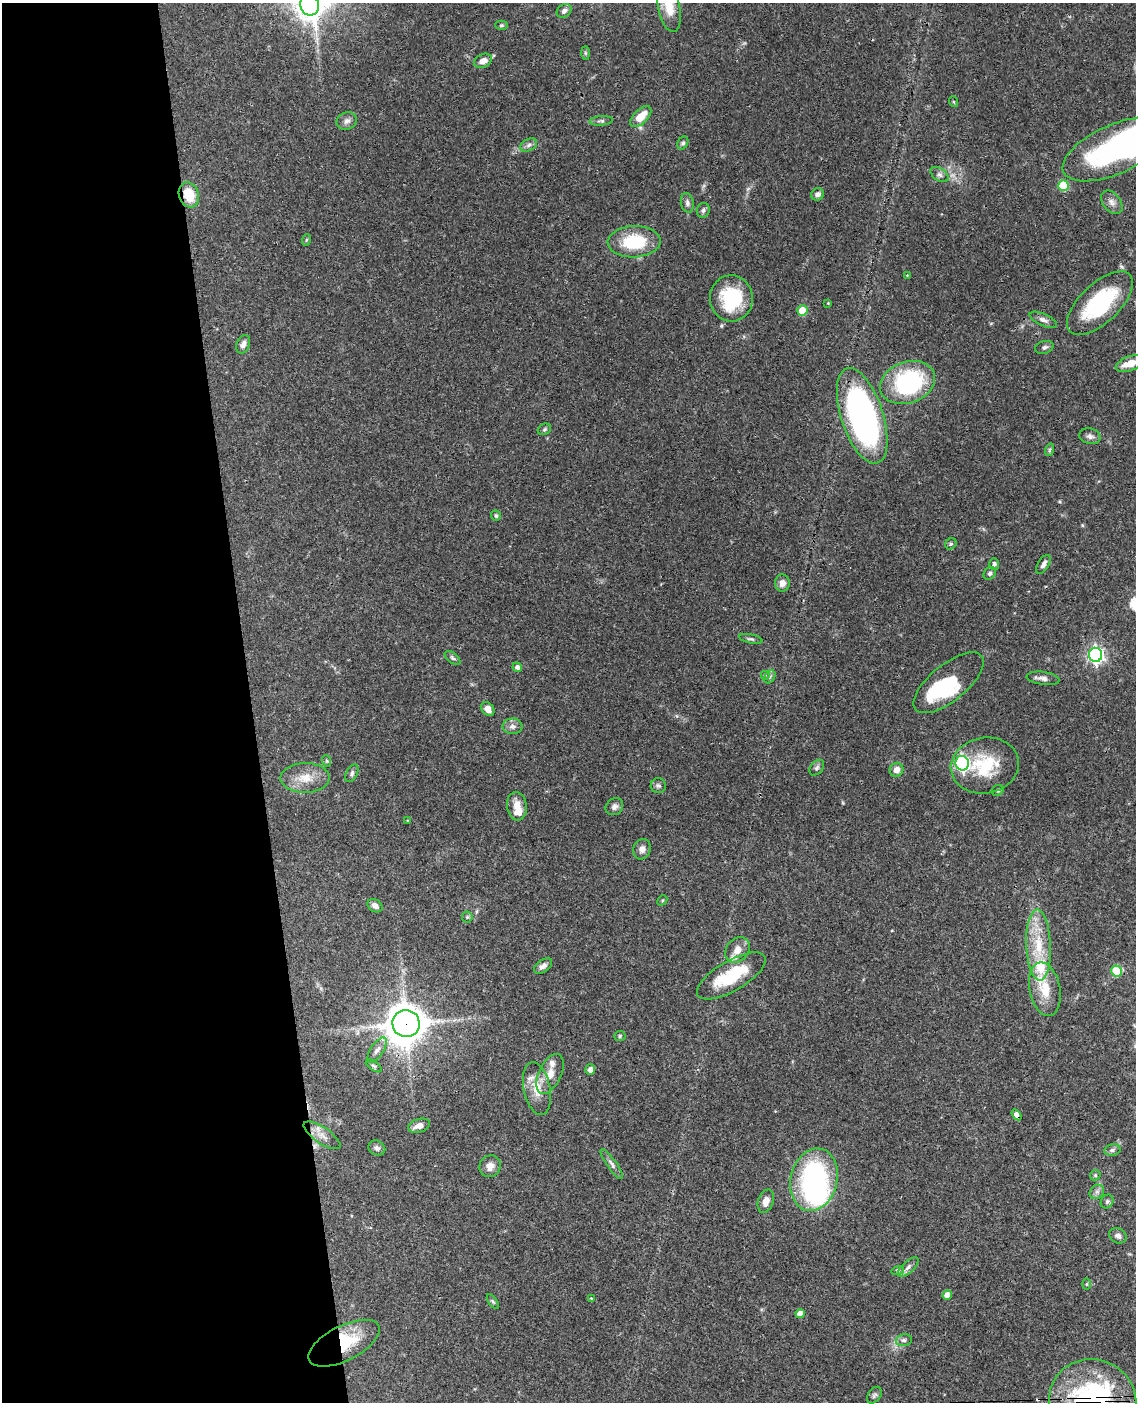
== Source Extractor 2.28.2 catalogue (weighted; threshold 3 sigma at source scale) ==
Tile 5 of 4 x 3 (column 1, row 2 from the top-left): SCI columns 58-1191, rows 1642-3041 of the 4648 x 4580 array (HDU 1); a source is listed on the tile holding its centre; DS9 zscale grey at full resolution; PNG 1138 x 1404 px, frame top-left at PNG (2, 3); each listed source drawn as its Kron ellipse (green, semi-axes under 4 px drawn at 4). Shown black and unused: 22% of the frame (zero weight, under 3 of 4 exposures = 6% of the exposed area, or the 3 px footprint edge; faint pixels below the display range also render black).
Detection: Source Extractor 2.28.2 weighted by HDU 2 'WHT'; one run over the whole footprint, this tile lists its part. Background 0.0901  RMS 0.0036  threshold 0.0161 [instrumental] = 3 sigma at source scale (4.5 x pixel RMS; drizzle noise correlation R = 1.50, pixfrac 1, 0.05/0.05 arcsec/px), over >= 5 px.
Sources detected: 118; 6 inside a brighter object's white glare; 2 cosmic-ray / hot-pixel residue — neither listed nor drawn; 5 inside a brighter listed object's ellipse — not listed separately; the other 105 listed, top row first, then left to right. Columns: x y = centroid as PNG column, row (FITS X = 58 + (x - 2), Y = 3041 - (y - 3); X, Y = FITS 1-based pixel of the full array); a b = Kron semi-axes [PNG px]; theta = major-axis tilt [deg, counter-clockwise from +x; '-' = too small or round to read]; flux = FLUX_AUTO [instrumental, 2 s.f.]
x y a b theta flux
310 5 10 9 - 170
669 7 25 11 -78 6.8
564 11 8 6 37 1.2
501 25 6 4 1 0.53
585 53 7 4 -89 0.53
483 61 9 6 27 3.1
954 102 5 3 - 0.33
641 117 13 7 44 6.3
347 121 10 8 20 1.7
601 121 12 4 5 1
683 143 7 5 60 0.73
529 145 9 6 28 1.1
1115 149 56 24 24 55
939 175 10 6 -36 1.2
1063 185 5 5 - 18
818 194 6 6 - 1.5
189 195 13 10 -72 8.7
1112 202 13 8 -51 2
687 203 10 6 -78 1.2
703 210 7 6 - 0.91
306 240 6 3 71 0.39
634 242 26 15 2 18
907 275 4 3 - 0.35
731 298 23 21 -88 22
828 303 3 3 - 0.24
1100 303 41 19 43 33
802 311 5 5 - 8
1043 320 15 6 -24 1.6
243 344 9 6 67 1.7
1044 347 9 6 16 0.98
1130 363 15 7 19 6.1
908 382 28 20 19 43
862 416 50 21 -72 100
544 429 7 5 22 0.7
1090 436 11 7 -14 1.5
1049 450 6 4 72 0.5
496 516 5 5 - 0.72
951 544 6 5 - 0.61
994 564 6 5 - 0.93
1043 564 10 5 59 1.5
990 573 7 5 47 0.86
782 583 8 7 - 2.4
751 639 12 4 -11 0.81
1096 655 7 6 - 110
453 658 9 5 -38 0.81
517 667 5 4 - 1.4
765 675 5 5 - 0.42
770 677 7 5 58 0.75
1043 678 16 6 -8 1.7
948 683 42 18 39 26
488 709 8 6 -47 2.4
512 726 10 8 -3 1.7
327 761 6 3 -71 0.39
962 763 7 6 - 76
985 765 34 28 11 19
817 768 9 6 50 0.96
897 770 7 6 - 2.3
352 773 9 5 63 1.1
305 778 24 15 1 7
658 785 7 7 - 0.93
998 790 6 5 - 0.6
517 806 14 10 -83 3.9
614 807 9 8 - 1.4
408 821 4 3 - 0.39
642 849 10 8 71 2
662 900 5 4 - 0.51
375 906 8 6 -33 1.7
467 917 5 5 - 0.54
1039 945 35 12 -87 13
737 950 14 11 50 3.9
543 966 10 6 36 1.7
1116 971 5 5 - 11
731 976 39 15 30 19
1045 989 27 15 -79 8.8
406 1024 14 13 - 710
620 1036 5 5 - 0.57
377 1050 14 6 56 2.1
374 1066 9 4 -35 0.72
590 1070 5 5 - 1.4
550 1074 21 11 64 4.7
537 1088 27 13 -78 6.8
1016 1115 6 4 -57 1.9
419 1126 11 6 17 2.6
322 1135 21 8 -34 3.2
377 1148 9 7 -25 1
1112 1150 8 5 11 0.9
612 1164 18 4 -54 1.5
490 1166 11 10 - 2.7
1095 1175 5 5 - 0.53
814 1180 31 23 76 64
1097 1192 8 6 43 1.2
766 1201 12 7 71 2.8
1107 1201 7 6 - 0.82
1118 1236 9 7 -33 1.6
908 1267 13 5 43 1.5
898 1270 6 4 18 0.55
1086 1284 6 4 89 0.48
947 1295 5 4 - 3.2
591 1298 4 2 - 0.35
493 1302 8 4 -54 0.65
800 1314 4 4 - 3.5
904 1340 8 6 12 0.98
344 1343 39 17 27 16
874 1395 9 6 53 0.86
1093 1401 44 41 -27 80
Overlapping masked pixels (flux is a lower limit): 5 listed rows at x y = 189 195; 406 1024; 1016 1115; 344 1343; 1093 1401
Isophote crosses this tile's border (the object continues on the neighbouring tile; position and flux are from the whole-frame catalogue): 4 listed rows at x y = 310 5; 669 7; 1130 363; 1093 1401